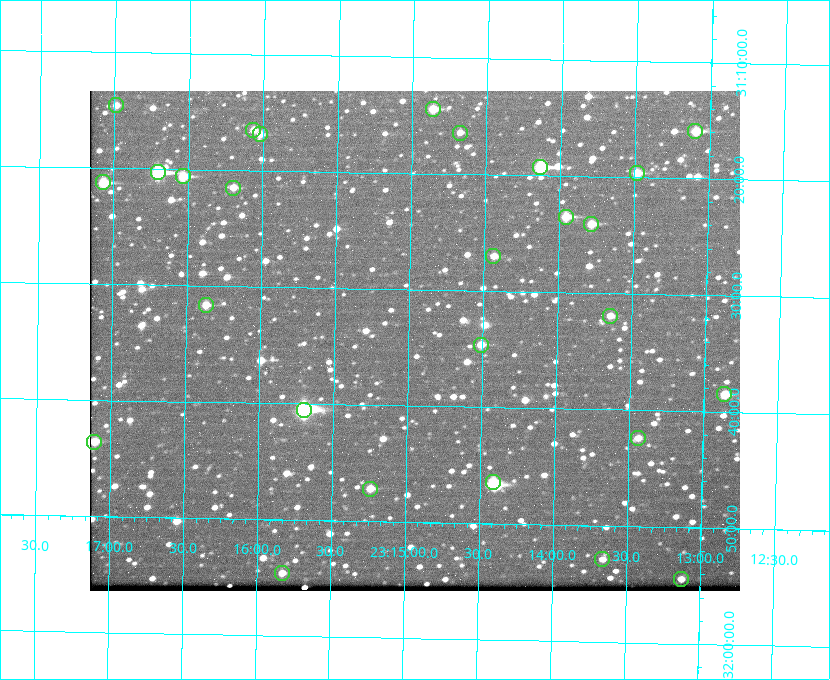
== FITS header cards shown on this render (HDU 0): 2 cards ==
NAXIS1  =                  650 / Width of table row in bytes
NAXIS2  =                  500 / Number of rows in table

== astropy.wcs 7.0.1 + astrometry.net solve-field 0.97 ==
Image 650 x 500 px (HDU 0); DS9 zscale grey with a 90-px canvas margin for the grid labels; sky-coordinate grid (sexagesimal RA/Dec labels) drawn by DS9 from the SOLVED WCS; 27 Tycho-2 reference stars matched to detected sources circled (green)
Header WCS: none
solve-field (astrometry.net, Tycho-2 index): SOLVED blind (the file carries no WCS)
Solved WCS: RA---TAN-SIP/DEC--TAN-SIP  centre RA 23:14:57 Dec +31:34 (348.74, +31.57 deg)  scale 5.17 arcsec/px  FOV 56.0' x 43.0'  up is +179 deg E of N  parity flipped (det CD > 0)
(file carries no celestial WCS; the grid is the blind solution)
Tycho-2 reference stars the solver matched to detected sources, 27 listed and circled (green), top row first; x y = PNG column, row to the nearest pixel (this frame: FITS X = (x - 90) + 1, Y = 500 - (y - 91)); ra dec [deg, ICRS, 3 dp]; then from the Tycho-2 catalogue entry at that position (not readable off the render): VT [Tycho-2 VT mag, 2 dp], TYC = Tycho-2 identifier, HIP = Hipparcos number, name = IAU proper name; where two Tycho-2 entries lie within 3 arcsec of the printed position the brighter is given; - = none
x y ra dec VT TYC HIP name
116 105 349.247 +31.243 11.65 2752-184-1 - -
433 109 348.716 +31.241 10.71 2751-1879-1 - -
253 130 349.017 +31.275 11.37 2752-138-1 - -
695 131 348.274 +31.265 10.04 2751-1349-1 - -
460 133 348.670 +31.274 11.52 2751-699-1 - -
260 134 349.005 +31.281 11.69 2752-129-1 - -
540 167 348.533 +31.321 8.95 2751-241-1 - -
158 172 349.176 +31.338 8.87 2752-38-1 - -
637 173 348.371 +31.327 10.64 2751-1121-1 - -
183 176 349.134 +31.344 10.32 2752-30-1 - -
103 182 349.268 +31.354 10.15 2752-13-1 - -
233 188 349.049 +31.358 11.45 2752-14-1 - -
566 217 348.489 +31.392 10.19 2751-871-1 - -
591 224 348.446 +31.401 10.83 2751-661-1 - -
493 256 348.609 +31.450 11.66 2751-603-1 - -
206 305 349.092 +31.527 11.51 2752-227-1 - -
610 316 348.411 +31.532 11.57 2751-1753-1 - -
481 345 348.628 +31.577 11.53 2751-2055-1 - -
724 394 348.216 +31.641 10.50 2751-2059-1 - -
304 410 348.924 +31.676 7.66 2752-472-1 114838 -
638 438 348.359 +31.706 12.06 2751-1215-1 - -
94 442 349.277 +31.726 11.07 2752-324-1 - -
493 482 348.603 +31.774 10.34 2751-877-1 - -
370 489 348.810 +31.787 10.96 2752-75-1 - -
602 559 348.416 +31.882 12.05 2755-227-1 - -
282 573 348.957 +31.910 11.45 2756-107-1 - -
681 579 348.282 +31.908 11.42 2755-221-1 - -